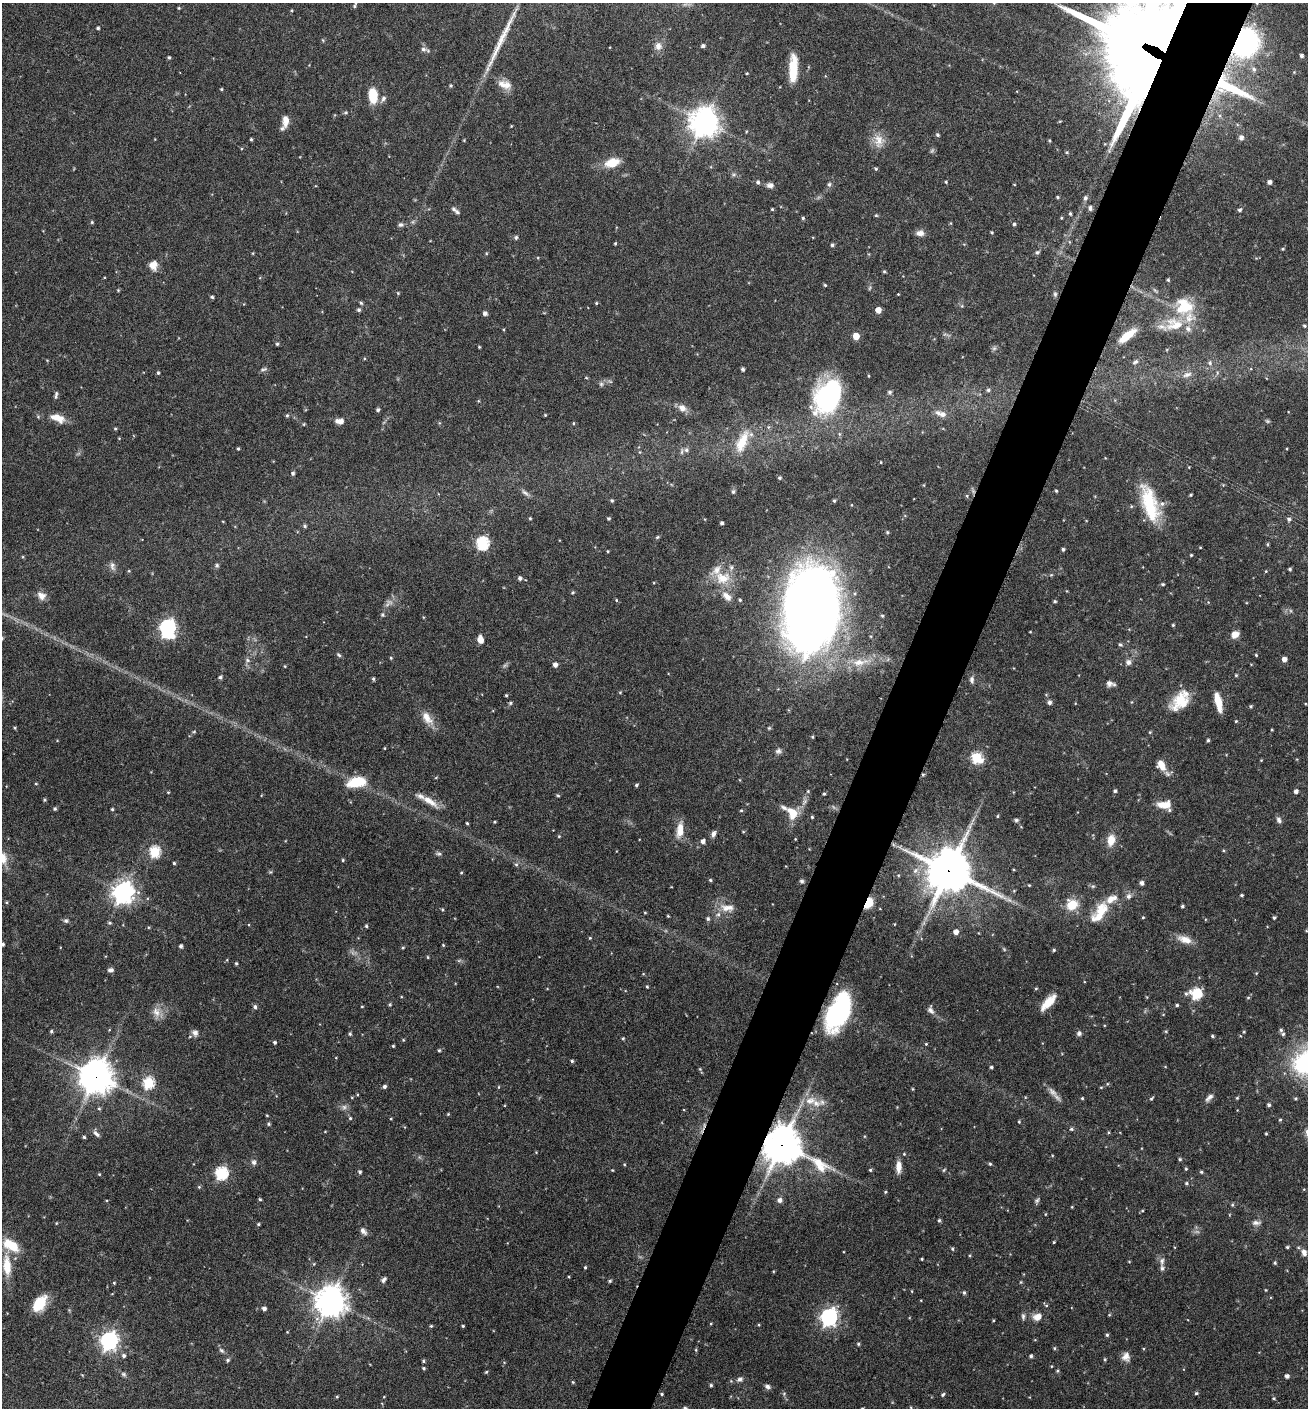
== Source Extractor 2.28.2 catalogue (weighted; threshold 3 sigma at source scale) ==
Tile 10 of 4 x 4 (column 2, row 3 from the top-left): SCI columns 1585-2890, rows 1410-2815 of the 5649 x 5635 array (HDU 1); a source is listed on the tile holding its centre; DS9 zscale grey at full resolution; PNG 1310 x 1410 px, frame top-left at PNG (2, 3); no overlay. Shown black and unused: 5% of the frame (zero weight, under 5 of 9 exposures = <1% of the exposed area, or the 3 px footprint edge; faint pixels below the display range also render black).
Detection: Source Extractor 2.28.2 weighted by HDU 2 'WHT'; one run over the whole footprint, this tile lists its part. Background 0.0973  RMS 0.0036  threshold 0.0145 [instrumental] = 3 sigma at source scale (4.09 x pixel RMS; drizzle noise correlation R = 1.36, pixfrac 0.8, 0.05/0.05 arcsec/px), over >= 5 px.
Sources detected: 453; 7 too faint to see at this stretch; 3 inside a brighter object's white glare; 1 cosmic-ray / hot-pixel residue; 1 long thin detection or spike segment (spike, bleed or trail) — not listed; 19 inside a brighter listed object's ellipse — not listed separately; the other 422 listed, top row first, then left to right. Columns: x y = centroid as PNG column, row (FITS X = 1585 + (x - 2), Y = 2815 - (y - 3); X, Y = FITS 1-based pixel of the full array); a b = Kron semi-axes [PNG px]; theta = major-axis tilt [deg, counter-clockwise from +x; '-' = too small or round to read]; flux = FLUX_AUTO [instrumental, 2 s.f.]
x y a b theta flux
994 3 4 4 - 0.32
354 5 7 3 62 0.53
179 8 4 4 - 0.32
292 10 4 3 - 0.33
98 28 4 3 - 0.53
1245 42 19 15 64 82
658 46 11 10 - 2.1
703 46 4 4 - 0.81
423 49 8 6 -1 1.1
1301 56 4 4 - 0.85
169 57 4 4 - 0.45
1150 59 67 52 -34 1300
793 69 27 8 88 9.4
1254 69 8 7 - 1.3
1294 72 4 4 - 0.29
747 73 3 3 - 0.32
505 84 19 11 -17 3.5
451 85 5 4 - 0.43
1230 87 53 14 -26 24
221 89 4 3 - 0.37
373 96 16 8 -86 7.9
383 98 9 7 66 1.1
285 121 13 7 88 2.8
1060 121 5 3 - 0.29
704 122 9 9 - 450
938 135 5 4 - 0.61
1241 138 6 6 - 1.3
251 139 3 3 - 0.41
1049 140 4 3 - 0.39
879 141 20 14 -89 4.3
1067 152 5 4 - 0.43
612 163 19 11 18 5.8
876 169 4 4 - 0.42
734 175 7 3 19 0.54
758 182 6 5 - 0.65
946 182 4 3 - 0.36
1269 182 4 4 - 1.2
829 184 6 6 - 0.76
770 185 10 7 -3 1.3
1057 197 4 3 - 0.42
1085 198 6 5 - 0.86
1090 208 6 5 - 0.99
454 209 7 6 - 0.75
772 209 3 3 - 0.38
1240 210 5 4 - 0.72
1070 214 4 3 - 0.5
876 215 4 4 - 0.4
803 218 4 4 - 0.47
1061 218 3 3 - 0.32
92 222 4 4 - 0.4
1014 224 4 4 - 0.53
401 225 7 6 - 0.85
992 232 4 3 - 0.38
920 233 10 7 0 1.8
516 237 6 4 75 0.55
615 243 3 3 - 0.33
832 245 5 4 - 0.56
1283 249 4 3 - 0.36
1037 252 6 5 - 0.62
253 253 5 3 - 0.26
486 253 4 3 - 0.28
153 265 10 9 - 3
884 271 4 4 - 0.4
1168 280 4 3 - 0.43
825 285 4 3 - 0.41
118 290 4 3 - 0.3
1155 290 8 3 -45 0.48
398 293 4 4 - 0.35
898 294 3 2 - 0.23
1055 294 7 5 -90 0.63
212 297 4 3 - 0.57
361 303 5 5 - 0.43
596 303 4 3 - 0.35
962 306 5 4 - 0.4
1184 306 25 22 -25 14
359 310 5 4 - 0.64
878 310 5 4 - 3
485 313 4 4 - 1.2
1304 326 4 4 - 0.48
1162 327 18 8 -20 2.6
1188 329 10 8 -44 2
856 336 5 5 - 5
1127 336 21 7 38 7.8
277 344 4 4 - 0.51
479 347 3 3 - 0.33
994 348 6 6 - 0.69
364 358 4 3 - 0.28
1135 362 10 6 37 1.1
1210 363 6 6 - 0.87
264 369 10 4 14 0.72
743 369 4 3 - 0.78
1217 372 6 4 -73 0.48
158 373 4 3 - 0.45
1187 375 14 7 17 2.1
586 378 5 3 - 0.29
601 384 6 6 - 0.73
988 390 6 5 - 0.69
889 392 5 5 - 0.77
56 395 10 4 79 0.66
827 397 44 29 64 45
682 408 11 9 -37 2.2
378 410 4 3 - 0.67
942 414 10 8 -34 1.9
287 415 6 4 62 0.47
545 415 4 3 - 0.31
57 418 20 9 -18 4.2
339 421 10 6 -5 2
1267 421 6 5 - 0.49
573 423 4 4 - 0.34
304 424 4 3 - 0.3
115 429 4 4 - 0.35
742 442 32 12 68 8
238 448 3 3 - 0.43
686 450 8 6 -2 1.1
881 462 4 2 - 0.24
293 473 5 4 - 0.67
779 478 4 4 - 0.55
1056 491 4 3 - 0.38
733 492 6 5 - 0.65
525 493 14 5 -39 1.2
1191 495 3 3 - 0.42
612 500 5 4 - 0.49
834 501 4 3 - 0.5
1150 504 45 16 -73 18
1131 506 5 3 - 0.31
530 518 4 3 - 0.35
609 518 3 3 - 0.5
1289 519 6 5 - 0.83
722 523 4 3 - 0.77
305 526 5 4 - 0.58
887 532 5 4 - 0.4
657 537 5 4 - 0.4
482 543 6 6 - 47
1267 544 5 3 - 0.35
1200 547 4 2 - 0.24
1063 549 4 4 - 0.57
608 551 3 3 - 0.31
1191 555 3 3 - 0.34
23 557 5 3 - 0.32
217 565 5 5 - 0.75
112 566 13 6 -76 1.3
1290 569 3 3 - 0.51
129 571 5 4 - 0.31
1266 571 4 3 - 0.29
1051 575 5 4 - 0.34
520 578 5 4 - 0.9
723 578 21 16 1 7.9
1163 584 4 3 - 0.45
573 592 5 4 - 0.42
41 596 12 9 -40 2.3
727 596 16 9 -42 2.8
616 600 4 4 - 0.31
740 600 4 4 - 0.43
1055 601 4 3 - 0.44
811 609 63 38 83 480
382 615 6 5 - 0.59
882 616 5 4 - 0.43
1173 625 3 3 - 0.39
167 627 8 7 - 98
1030 632 3 2 - 0.21
1235 634 9 8 - 2.2
2 638 5 4 - 0.49
480 640 6 5 - 3.9
1120 645 6 4 -44 0.52
339 655 7 4 -41 0.58
1256 655 3 3 - 0.33
391 658 4 4 - 0.37
1284 659 4 4 - 1.8
247 660 7 6 - 0.86
860 662 28 10 9 7.1
1128 662 7 7 - 1.3
555 665 5 4 - 1.5
285 666 4 3 - 0.3
1236 675 4 4 - 0.37
220 677 5 4 - 0.72
373 679 5 4 - 0.5
972 680 9 6 -86 1.1
1109 683 8 8 - 1.1
620 692 5 3 - 0.28
506 695 3 3 - 0.35
1046 695 5 3 - 0.29
1181 701 23 15 42 8.9
1049 702 5 5 - 1
1218 702 19 6 -77 5.3
510 703 5 4 - 0.51
1251 706 4 4 - 0.43
427 718 21 10 -54 4.1
1236 721 4 3 - 0.33
15 728 4 3 - 0.39
769 728 5 4 - 0.42
1272 730 3 2 - 0.3
194 731 5 3 - 0.32
1150 732 4 4 - 0.33
812 737 4 3 - 0.37
1208 740 4 3 - 0.49
384 748 4 2 - 0.24
778 751 8 7 - 1
977 757 6 5 - 29
1161 765 14 9 -61 3.8
923 774 5 3 - 0.41
436 777 5 3 - 0.28
356 782 19 10 10 10
36 784 4 3 - 0.32
636 785 4 3 - 0.55
808 791 4 4 - 0.34
1115 791 5 4 - 0.58
1296 791 5 4 - 1
168 792 4 3 - 0.28
824 794 4 3 - 0.43
558 796 5 4 - 0.39
429 801 26 8 -35 4.2
1165 805 15 8 1 5.1
55 809 4 4 - 0.58
112 809 3 3 - 0.39
741 810 4 4 - 0.34
792 813 13 10 -60 5.8
997 816 4 3 - 0.38
812 817 3 3 - 0.43
1016 820 6 5 - 0.6
1279 820 8 6 -66 1.1
494 822 3 2 - 0.36
467 823 3 3 - 0.38
680 832 15 11 65 3.5
743 832 5 3 - 0.28
713 834 8 5 70 1.2
559 836 4 4 - 0.32
795 839 3 2 - 0.22
1111 840 15 9 80 4
703 841 5 4 - 1.3
1223 850 4 4 - 0.35
154 852 6 5 - 28
439 854 7 5 0 0.69
343 860 4 4 - 0.35
174 863 4 4 - 0.49
516 864 6 5 - 0.56
949 871 15 14 - 1200
270 872 6 4 42 0.39
461 873 4 3 - 0.33
710 880 5 4 - 0.44
802 881 6 5 - 0.61
1142 883 4 4 - 1.2
1029 885 3 2 - 0.27
1093 886 6 4 42 0.49
123 892 8 7 - 250
1242 895 3 3 - 0.46
1128 896 7 6 - 1.2
6 902 4 4 - 0.35
868 903 8 5 60 13
1072 905 15 13 28 6
1182 906 4 3 - 0.53
727 908 20 10 -2 3.8
442 910 4 3 - 0.37
1100 912 30 13 56 8.8
645 913 3 3 - 0.3
668 916 4 3 - 0.31
1143 917 4 3 - 0.33
1274 918 4 3 - 0.52
708 919 5 5 - 0.65
66 921 7 6 - 0.72
109 923 5 4 - 0.46
894 924 4 2 - 0.22
366 926 4 4 - 0.46
956 932 5 5 - 2
590 938 4 3 - 0.31
1185 939 19 9 -18 3.6
3 944 3 3 - 0.71
443 945 4 3 - 0.3
181 946 4 4 - 0.85
403 947 4 4 - 0.34
1054 950 4 4 - 0.46
428 957 4 3 - 0.32
236 963 4 3 - 0.49
111 970 7 5 8 0.94
1256 973 4 4 - 0.28
647 987 4 3 - 0.39
1036 988 4 4 - 0.36
1196 993 14 13 - 6.7
1248 997 5 3 - 0.37
1048 1002 21 8 47 5.4
390 1005 5 4 - 0.39
1177 1005 4 3 - 0.5
362 1006 4 2 - 0.27
255 1007 6 5 - 0.73
931 1010 11 7 -62 1.4
156 1012 15 10 -65 2.9
838 1013 31 18 62 46
51 1031 4 4 - 0.53
195 1033 8 7 - 1.3
1079 1033 6 5 - 0.92
350 1034 4 4 - 0.53
1283 1034 5 4 - 0.61
1212 1036 4 3 - 0.47
623 1038 4 4 - 0.43
403 1040 4 3 - 0.33
275 1042 3 3 - 0.63
926 1044 4 3 - 0.33
393 1046 3 3 - 0.35
439 1050 4 4 - 0.41
572 1061 4 3 - 0.48
991 1067 4 3 - 0.53
700 1069 5 4 - 0.37
96 1077 12 11 - 510
148 1083 6 6 - 28
1107 1084 5 3 - 0.3
384 1086 5 4 - 0.75
498 1087 5 3 - 0.3
1101 1087 5 3 - 0.32
913 1089 3 3 - 0.3
1053 1092 16 8 -45 2.2
1082 1098 4 4 - 0.38
1151 1098 6 3 44 0.45
1209 1098 12 6 46 1.4
1237 1098 4 3 - 0.36
1295 1098 4 4 - 0.43
810 1101 18 11 9 4.3
1269 1105 4 4 - 0.62
344 1107 7 7 - 1
448 1114 5 3 - 0.3
267 1115 3 3 - 0.3
350 1118 4 4 - 0.45
391 1119 4 3 - 0.26
1280 1120 4 4 - 0.42
1019 1122 4 3 - 0.35
269 1124 5 4 - 0.52
1071 1129 6 5 - 0.55
1109 1132 5 3 - 0.33
96 1134 11 5 -44 1.1
1266 1134 3 2 - 0.32
84 1137 4 4 - 0.47
782 1145 15 13 -28 790
904 1154 4 4 - 0.32
1180 1159 4 3 - 0.5
254 1162 8 7 - 0.96
624 1164 4 3 - 0.31
990 1164 4 4 - 0.42
898 1167 14 6 90 2.9
1186 1169 4 3 - 0.36
612 1170 4 3 - 0.25
870 1170 4 4 - 0.44
944 1170 5 4 - 0.37
360 1172 4 4 - 0.62
1201 1172 5 4 - 0.47
221 1173 6 6 - 46
99 1174 4 3 - 0.3
1186 1183 5 4 - 0.52
199 1187 5 4 - 0.39
885 1192 4 4 - 0.4
260 1199 4 3 - 0.39
780 1200 5 5 - 1.4
1037 1200 8 6 54 0.72
1232 1205 5 4 - 0.42
1072 1207 3 3 - 0.25
1142 1211 5 3 - 0.36
1045 1214 4 3 - 0.25
939 1220 5 4 - 0.49
56 1223 4 4 - 0.27
1256 1223 13 6 -2 1.4
258 1224 4 3 - 0.44
363 1231 10 6 -51 1.3
1054 1242 3 3 - 0.33
11 1245 18 10 -33 9.4
1287 1247 4 3 - 0.45
952 1249 5 4 - 0.45
1304 1252 10 7 -67 1.7
922 1259 3 2 - 0.37
1129 1261 4 3 - 0.24
1162 1261 11 7 85 1.4
1275 1263 5 4 - 0.45
314 1264 5 3 - 0.29
7 1265 28 10 -85 7.2
585 1267 3 3 - 0.42
773 1271 4 3 - 0.26
569 1277 3 2 - 0.27
383 1280 8 4 47 1.1
610 1281 5 4 - 0.52
1021 1282 4 4 - 0.32
114 1283 3 3 - 0.32
1266 1290 5 3 - 0.25
912 1291 4 3 - 0.27
964 1292 5 4 - 0.63
330 1301 10 9 - 520
39 1304 18 11 54 9.1
1046 1305 5 3 - 0.35
264 1309 5 4 - 1.1
1109 1315 5 3 - 0.29
1023 1316 9 5 -85 0.78
829 1317 7 6 - 130
1037 1317 11 9 15 2.8
993 1320 3 2 - 0.31
711 1323 4 3 - 0.27
759 1325 4 3 - 0.31
431 1326 4 4 - 0.37
463 1326 3 3 - 0.37
287 1332 4 3 - 0.25
1107 1335 4 4 - 0.52
109 1341 7 7 - 140
858 1344 5 4 - 0.46
1054 1348 5 4 - 0.39
222 1350 8 6 -43 0.9
696 1350 4 4 - 0.38
124 1355 5 5 - 0.79
1031 1356 4 3 - 0.64
1126 1357 11 9 86 2.2
1105 1359 5 3 - 0.38
228 1360 5 5 - 0.61
423 1361 4 3 - 0.46
423 1368 4 3 - 0.47
1057 1371 5 4 - 0.43
486 1372 4 4 - 0.39
123 1374 8 5 -27 0.72
1287 1376 4 4 - 1.3
740 1379 8 6 25 1.1
573 1382 4 4 - 0.36
711 1385 4 3 - 0.51
767 1387 7 5 -30 1
1196 1393 4 4 - 0.55
662 1394 3 3 - 0.36
784 1394 5 5 - 0.45
943 1394 5 4 - 0.53
337 1397 4 4 - 0.35
1273 1398 5 4 - 0.4
685 1408 5 4 - 0.72
Overlapping masked pixels (flux is a lower limit): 9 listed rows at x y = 1245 42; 1150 59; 1230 87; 923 774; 949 871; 868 903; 838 1013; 96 1077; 782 1145
Isophote crosses this tile's border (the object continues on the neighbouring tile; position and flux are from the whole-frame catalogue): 5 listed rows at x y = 994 3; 1150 59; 2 638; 3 944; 685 1408